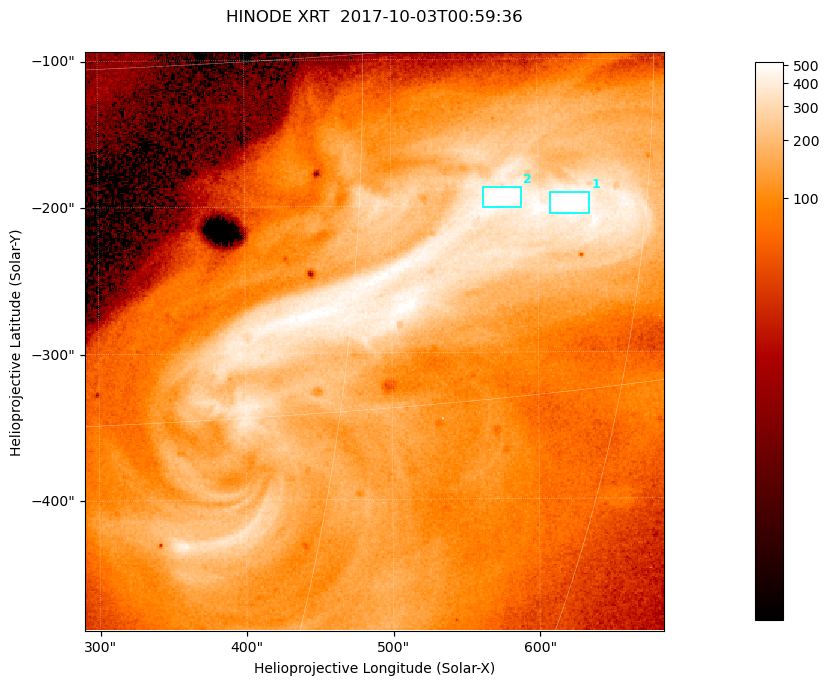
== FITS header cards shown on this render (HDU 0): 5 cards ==
TELESCOP= 'HINODE  '           /
INSTRUME= 'XRT     '           /
DATE_OBS= '2017-10-03T00:59:36.624' /
CTYPE1  = 'Solar-X '           /
CTYPE2  = 'Solar-Y '           /

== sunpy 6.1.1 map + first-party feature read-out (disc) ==
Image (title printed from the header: HINODE XRT  2017-10-03T00:59:36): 384 x 384 px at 1.03 arcsec/px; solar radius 958 arcsec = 932 px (partial field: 5.4% of the solar disc is inside the frame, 100% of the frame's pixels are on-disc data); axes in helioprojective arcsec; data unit not stated in the header (colour bar unlabelled)
Orientation: roll -0.357 deg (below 1 deg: not rotated)
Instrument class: DISC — disc imager (sunpy class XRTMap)
Bright regions (active regions / flare kernels): reference = the on-disc median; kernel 3 px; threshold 5 sigma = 392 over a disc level ~107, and >= 1.15x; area >= 147 px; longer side >= 5 px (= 5.1 arcsec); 2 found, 2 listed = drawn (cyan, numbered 1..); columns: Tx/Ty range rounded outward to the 5 arcsec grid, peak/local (2 s.f.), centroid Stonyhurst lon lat
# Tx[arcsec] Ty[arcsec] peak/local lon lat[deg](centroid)
1 605..635 -205..-190 5.4 +41 -7
2 560..590 -205..-185 5.9 +37 -6